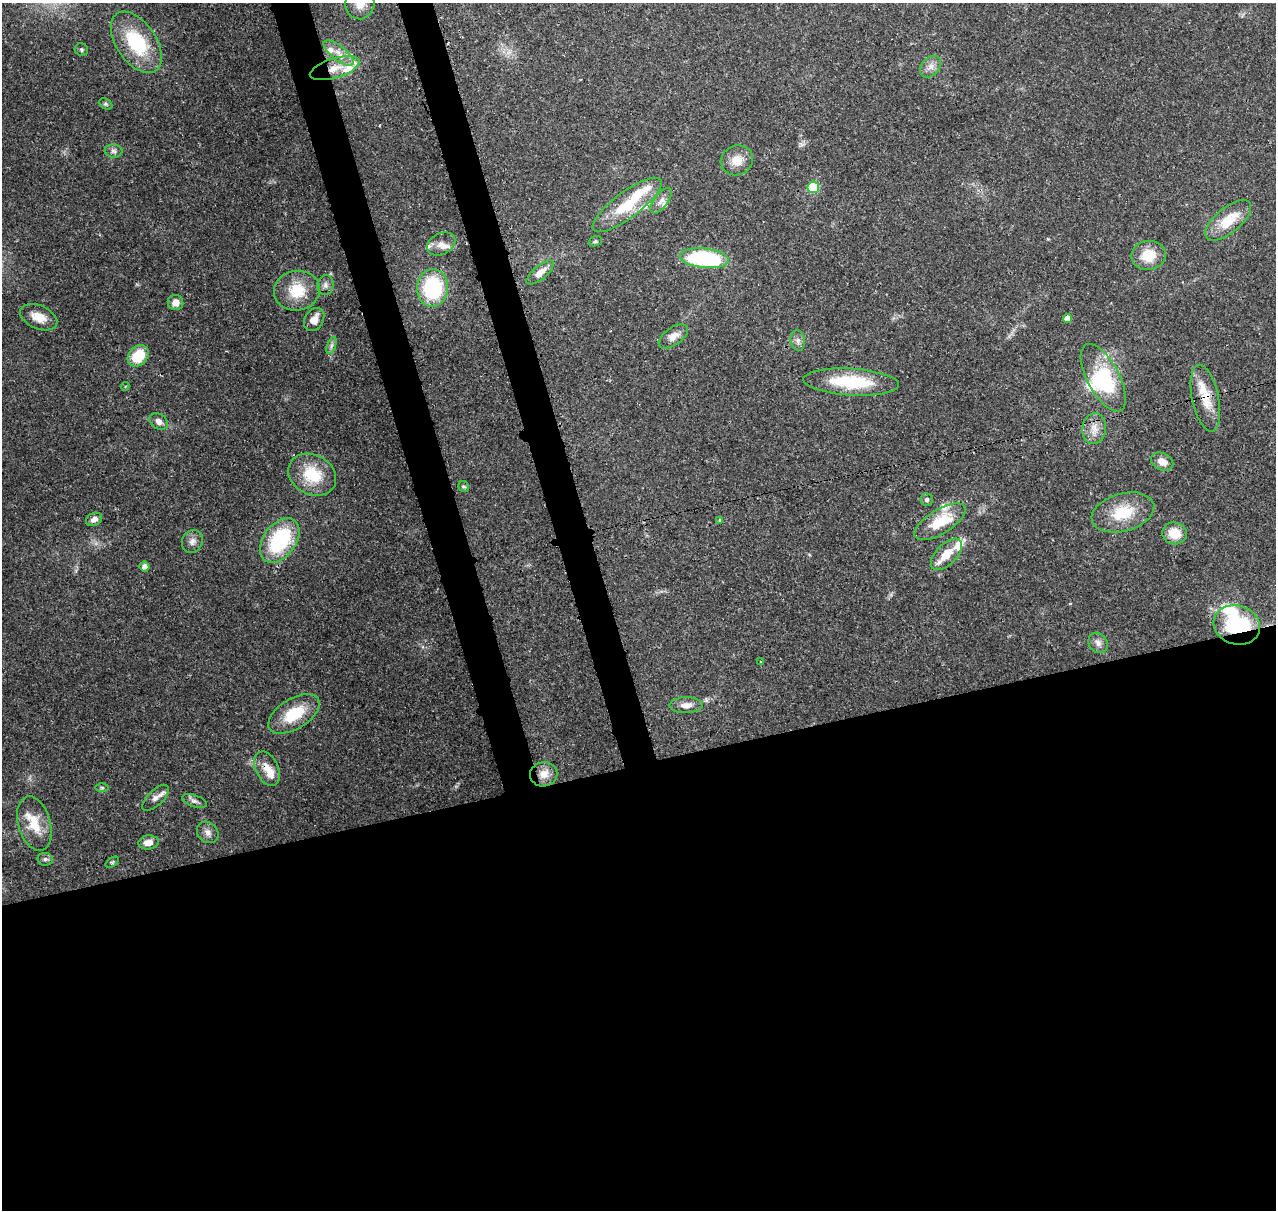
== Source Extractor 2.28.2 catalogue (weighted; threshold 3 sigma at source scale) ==
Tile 15 of 4 x 4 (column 3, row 4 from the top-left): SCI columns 2661-3934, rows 129-1336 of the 5323 x 5036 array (HDU 1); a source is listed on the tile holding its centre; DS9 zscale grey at full resolution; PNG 1278 x 1212 px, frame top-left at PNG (2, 3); each listed source drawn as its Kron ellipse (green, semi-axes under 4 px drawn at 4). Shown black and unused: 41% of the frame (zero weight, under 3 of 4 exposures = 7% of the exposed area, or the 3 px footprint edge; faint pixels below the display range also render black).
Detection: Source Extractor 2.28.2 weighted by HDU 2 'WHT'; one run over the whole footprint, this tile lists its part. Background 0.0736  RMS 0.0034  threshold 0.0152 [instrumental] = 3 sigma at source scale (4.5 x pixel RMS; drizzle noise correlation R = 1.50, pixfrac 1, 0.0396/0.0396 arcsec/px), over >= 5 px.
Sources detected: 80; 3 inside a brighter object's white glare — neither listed nor drawn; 14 inside a brighter listed object's ellipse — not listed separately; the other 63 listed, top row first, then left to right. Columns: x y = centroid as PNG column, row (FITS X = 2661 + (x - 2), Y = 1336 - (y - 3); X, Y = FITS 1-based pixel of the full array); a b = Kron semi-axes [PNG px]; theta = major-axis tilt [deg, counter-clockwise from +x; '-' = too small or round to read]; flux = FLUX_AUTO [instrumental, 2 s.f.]
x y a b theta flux
360 3 16 14 84 4.7
136 42 34 20 -55 22
81 50 7 6 - 0.64
339 53 18 7 -38 3.5
931 67 12 9 48 2.2
335 68 26 9 17 6.4
105 104 7 5 -26 0.61
113 151 9 6 -3 1.2
737 160 16 14 24 4.9
813 187 6 5 - 20
661 201 15 7 53 1.9
627 205 42 13 37 16
1228 220 28 12 39 9.4
595 241 7 5 21 0.6
441 244 15 10 27 3
1148 255 17 14 9 7.8
704 258 24 10 -6 38
540 272 17 7 40 3.7
325 285 10 8 78 1.4
433 288 19 15 86 30
297 291 23 20 10 11
175 303 8 7 - 2.8
39 317 19 11 -24 4.7
1067 318 4 4 - 2.7
314 319 12 9 57 3.2
673 336 17 8 35 2.9
798 341 10 7 -79 1.5
331 346 9 4 71 0.91
138 356 12 9 48 9.9
1103 378 37 16 -62 25
851 382 48 13 -3 20
125 386 4 4 - 0.39
1205 398 34 13 -78 7.8
159 422 10 7 -37 2
1094 429 15 12 83 3.8
1162 462 11 8 -25 3
312 475 25 20 -27 13
464 487 6 5 - 0.61
927 500 6 6 - 0.85
1123 512 32 19 15 13
94 519 8 6 29 1.8
720 520 3 3 - 0.98
940 522 29 12 32 12
1174 533 12 11 - 6.4
280 540 25 16 54 29
192 541 12 10 61 2
946 554 20 10 46 5.9
144 567 5 5 - 1.9
1237 625 23 19 -17 34
1098 643 11 9 -54 1.8
761 661 4 2 - 0.29
686 705 17 8 2 3.1
294 714 28 15 31 13
267 769 18 11 -65 4.3
544 774 14 12 10 3.9
102 788 6 4 -1 0.56
156 798 17 7 44 2.4
194 801 13 6 -18 1.4
34 824 28 16 -74 9.1
208 832 12 9 -45 2.1
149 842 10 7 5 3
45 859 8 6 -9 0.95
112 862 7 4 36 0.51
Overlapping masked pixels (flux is a lower limit): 4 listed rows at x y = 335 68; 1205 398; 1237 625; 267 769
Isophote crosses this tile's border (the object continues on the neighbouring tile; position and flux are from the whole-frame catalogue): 1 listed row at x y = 360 3